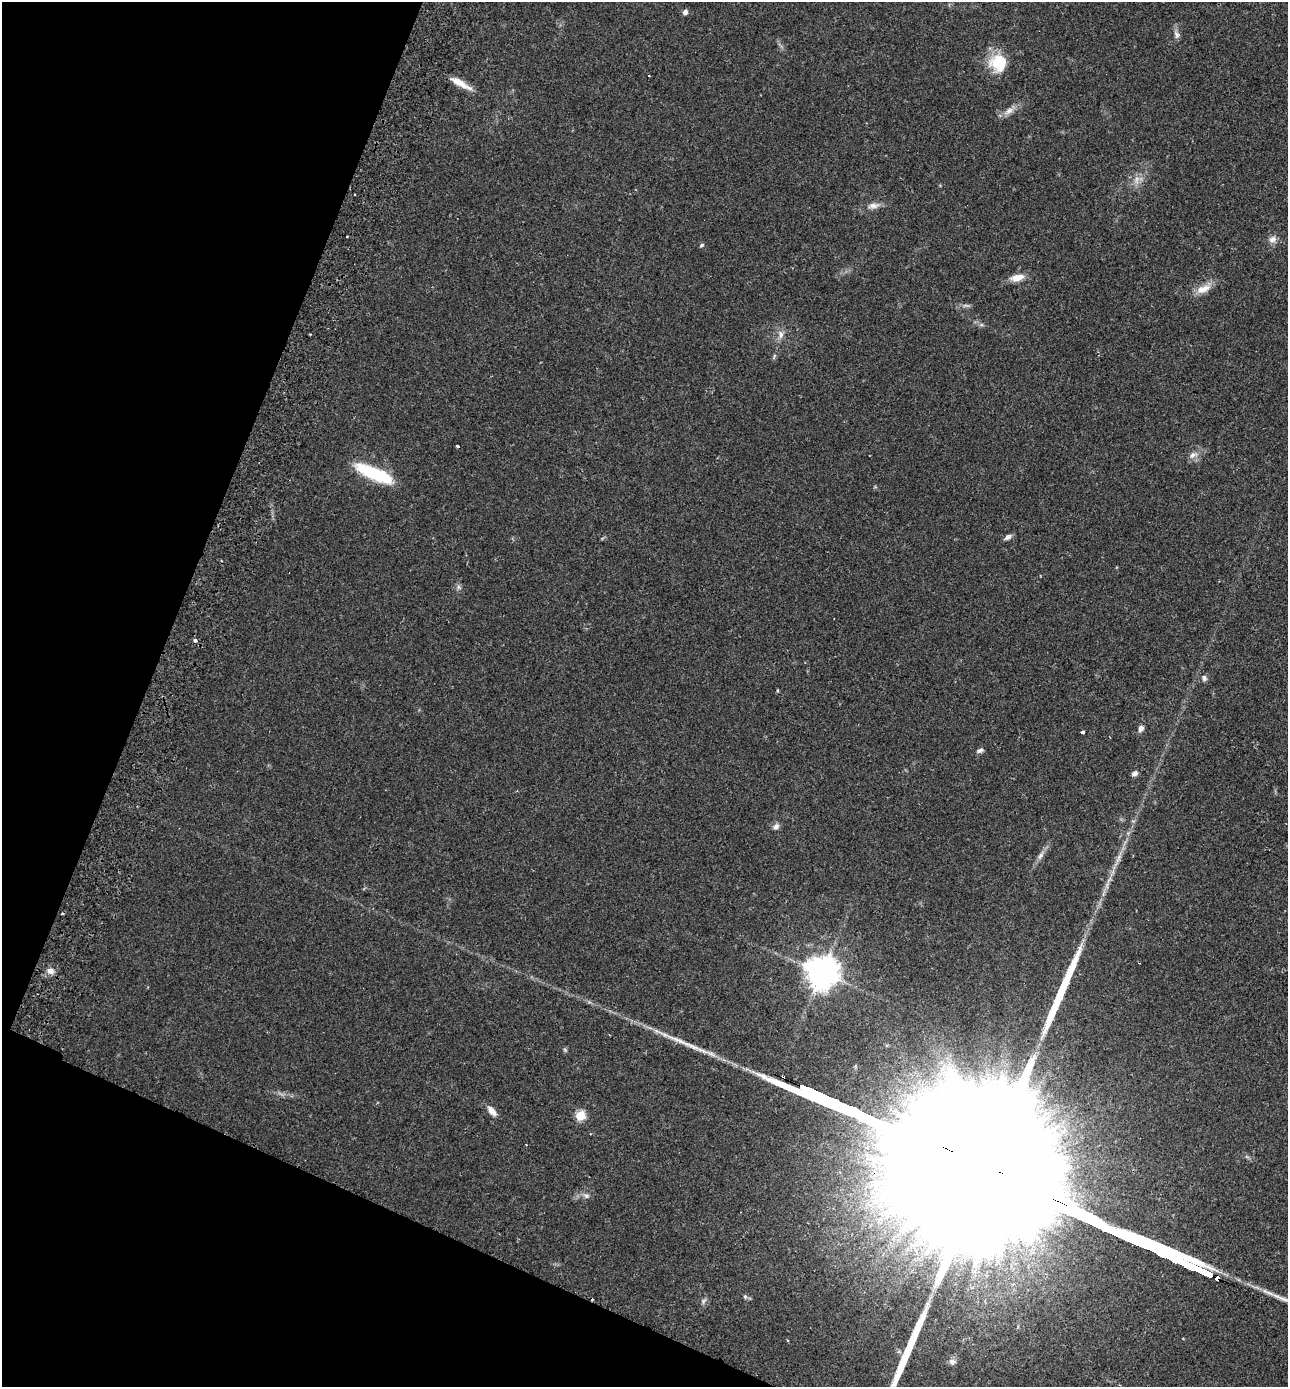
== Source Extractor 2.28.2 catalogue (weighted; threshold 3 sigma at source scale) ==
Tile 9 of 4 x 4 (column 1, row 3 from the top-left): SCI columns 195-1480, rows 1415-2799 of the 5665 x 5596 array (HDU 1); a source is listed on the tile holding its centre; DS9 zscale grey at full resolution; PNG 1290 x 1389 px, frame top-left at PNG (2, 2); no overlay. Shown black and unused: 20% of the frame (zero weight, under 2 of 3 exposures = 3% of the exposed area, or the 3 px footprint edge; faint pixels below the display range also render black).
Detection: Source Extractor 2.28.2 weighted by HDU 2 'WHT'; one run over the whole footprint, this tile lists its part. Background 0.12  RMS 0.0084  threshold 0.0378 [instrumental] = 3 sigma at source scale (4.5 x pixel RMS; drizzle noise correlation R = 1.50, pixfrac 1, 0.05/0.05 arcsec/px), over >= 5 px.
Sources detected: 40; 1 too faint to see at this stretch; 2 cosmic-ray / hot-pixel residue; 3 long thin detections or spike segments (spike, bleed or trail) — not listed; the other 34 listed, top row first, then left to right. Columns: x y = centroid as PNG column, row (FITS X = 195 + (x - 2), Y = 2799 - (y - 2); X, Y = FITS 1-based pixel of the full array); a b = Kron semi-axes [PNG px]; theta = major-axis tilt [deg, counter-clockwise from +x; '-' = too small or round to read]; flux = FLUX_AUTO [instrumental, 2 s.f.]
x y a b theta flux
685 12 5 4 - 3.6
1176 35 11 6 -69 3.2
998 63 21 19 -89 28
460 83 28 7 -29 11
1009 111 16 8 32 6.1
1137 180 13 7 74 5.3
354 194 2 2 - 0.94
873 206 18 7 8 5.7
1272 239 11 9 14 4.6
701 245 6 4 41 1.3
1017 278 17 8 11 9.1
1203 289 21 10 21 10
781 335 12 7 -83 4.6
774 356 6 4 72 1.3
457 446 3 3 - 1.8
1193 455 12 8 21 4.9
374 473 44 12 -24 49
1008 537 10 6 30 2.8
458 587 7 4 -89 1.9
1204 678 7 7 - 2.8
1141 728 8 6 64 3.2
1082 732 4 3 - 2
980 750 9 5 27 2.5
1135 773 7 5 26 2.8
776 827 9 7 42 3.1
1040 856 13 6 60 4
50 971 10 8 -25 4.6
822 973 10 9 - 1600
492 1111 13 7 -48 6.1
580 1116 6 5 - 36
586 1196 9 6 -11 2.8
745 1297 6 5 - 1.4
703 1301 8 6 59 2.2
952 1362 10 8 -14 3.6